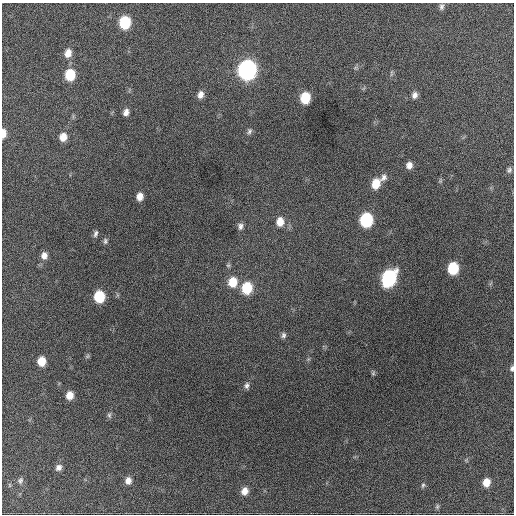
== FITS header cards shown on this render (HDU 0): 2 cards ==
NAXIS1  =                  512 / Axis length
NAXIS2  =                  512 / Axis length

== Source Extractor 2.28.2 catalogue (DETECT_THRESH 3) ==
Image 512 x 512 px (HDU 0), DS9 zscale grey, 1 PNG px = 1 image px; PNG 516 x 516 px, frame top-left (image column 1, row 512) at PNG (2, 3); no overlay
Background 916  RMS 24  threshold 71.8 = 3 sigma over >= 5 px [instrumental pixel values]
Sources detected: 48; all 48 listed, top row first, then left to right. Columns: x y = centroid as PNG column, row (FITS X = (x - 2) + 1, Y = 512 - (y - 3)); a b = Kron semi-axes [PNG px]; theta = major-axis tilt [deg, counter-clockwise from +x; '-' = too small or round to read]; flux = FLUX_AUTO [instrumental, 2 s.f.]
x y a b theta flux
441 7 8 5 78 4300
125 22 9 7 81 84000
68 53 9 7 75 15000
355 68 7 4 19 2600
247 70 10 9 - 650000
391 73 10 4 79 2800
70 75 9 8 - 54000
200 95 9 7 69 9500
415 95 8 7 - 7500
305 98 9 7 79 51000
126 112 7 5 70 7700
249 131 9 6 68 4700
3 133 8 4 89 15000
63 137 9 8 - 17000
409 165 8 7 - 9600
509 170 7 6 - 3900
384 177 10 8 59 7700
440 181 7 5 80 2700
376 184 9 7 71 31000
140 196 8 6 83 13000
366 220 9 8 - 140000
280 222 10 8 84 18000
240 226 8 6 89 6000
95 233 9 5 73 4800
105 241 8 5 -86 3800
44 256 8 7 - 10000
228 265 6 5 - 2900
453 268 9 7 79 71000
389 278 11 8 64 240000
233 282 10 9 - 32000
247 288 9 8 - 62000
99 297 9 7 84 68000
283 335 7 6 - 4600
87 356 7 5 46 2600
42 361 8 7 - 26000
512 368 7 5 79 4000
373 373 6 5 - 2400
247 385 9 7 78 5400
70 395 8 7 - 17000
109 415 8 6 89 3700
466 460 6 4 -56 2100
59 467 8 7 - 7000
20 480 8 7 - 4400
128 481 9 8 - 10000
486 482 7 6 - 20000
423 485 7 6 - 3500
244 491 9 7 66 13000
437 506 7 5 88 3300
At the frame edge (FLAGS 8, measured only in part): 2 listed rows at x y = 3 133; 512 368